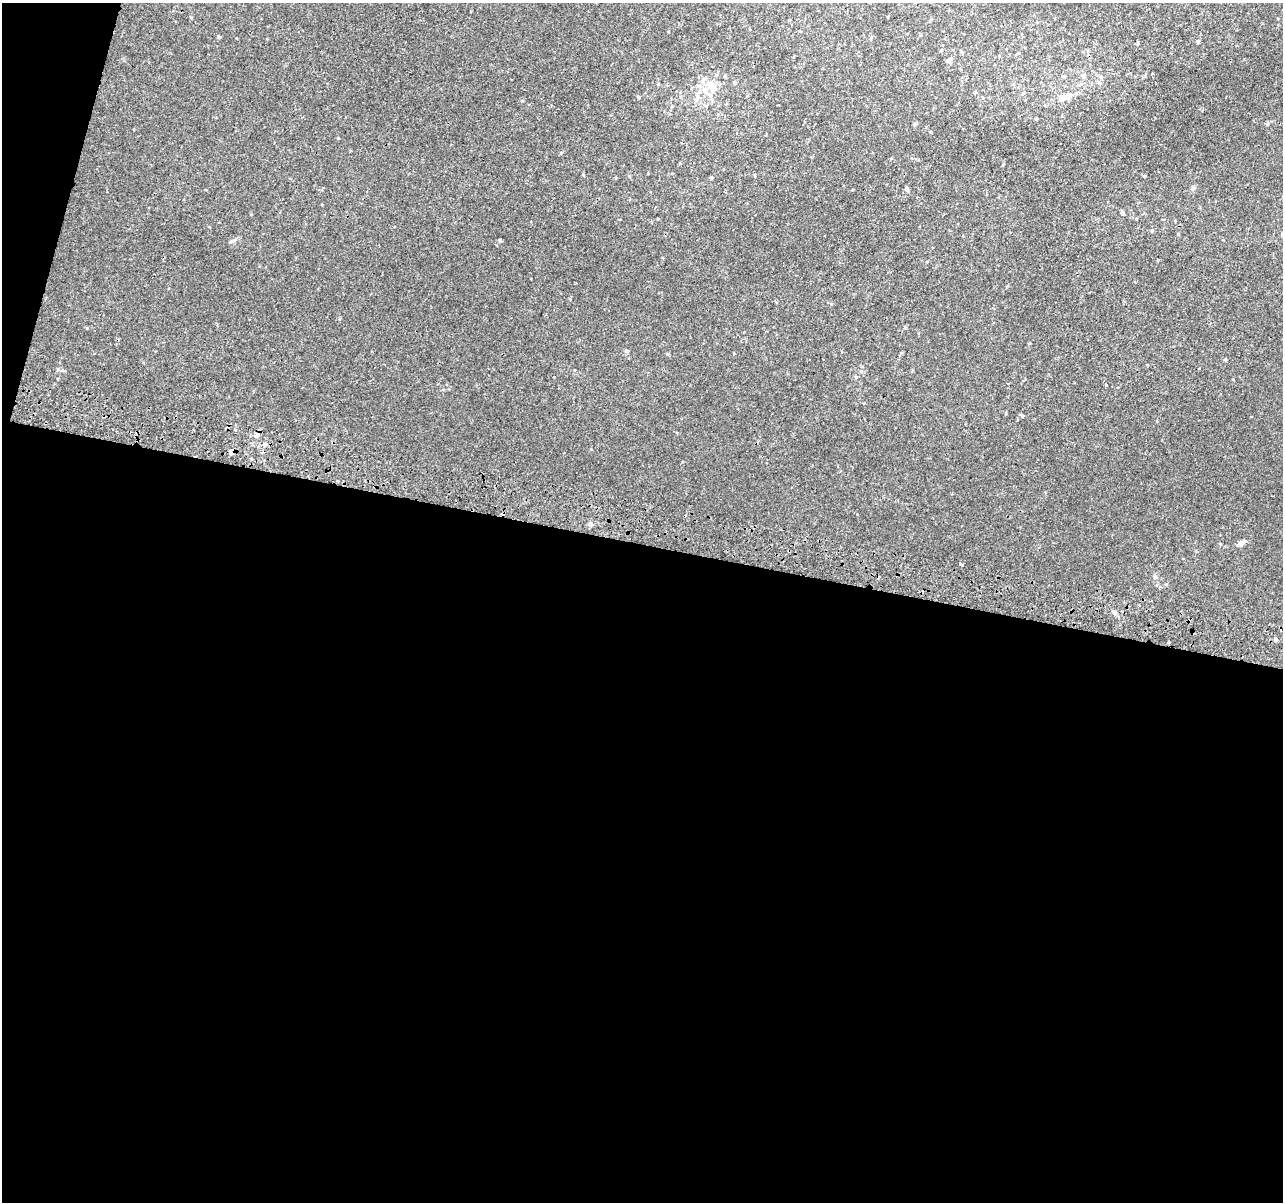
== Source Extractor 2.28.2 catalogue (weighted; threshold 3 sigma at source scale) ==
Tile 13 of 4 x 4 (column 1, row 4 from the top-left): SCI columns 19-1299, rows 329-1528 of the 5152 x 5395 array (HDU 1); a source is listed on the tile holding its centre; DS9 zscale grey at full resolution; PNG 1285 x 1204 px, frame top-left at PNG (2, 3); no overlay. Shown black and unused: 57% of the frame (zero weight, under 2 of 3 exposures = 2% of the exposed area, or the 3 px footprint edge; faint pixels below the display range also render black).
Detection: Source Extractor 2.28.2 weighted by HDU 2 'WHT'; one run over the whole footprint, this tile lists its part. Background 7.68e-04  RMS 0.0028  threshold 0.0128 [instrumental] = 3 sigma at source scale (4.5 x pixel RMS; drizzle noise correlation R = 1.50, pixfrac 1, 0.0396/0.0396 arcsec/px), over >= 5 px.
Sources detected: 44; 1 cosmic-ray / hot-pixel residue — not listed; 3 inside a brighter listed object's ellipse — not listed separately; the other 40 listed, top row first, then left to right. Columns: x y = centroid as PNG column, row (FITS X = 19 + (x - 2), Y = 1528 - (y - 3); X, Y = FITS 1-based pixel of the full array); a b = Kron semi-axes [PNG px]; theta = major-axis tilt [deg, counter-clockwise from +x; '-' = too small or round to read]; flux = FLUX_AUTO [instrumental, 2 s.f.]
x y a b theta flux
218 37 5 4 - 0.33
1198 41 5 4 - 0.49
1137 44 5 4 - 0.37
961 52 5 4 - 0.35
948 60 7 6 - 0.7
1083 75 7 5 29 0.5
1064 76 6 3 19 0.32
734 83 4 4 - 0.52
1099 83 6 4 -19 0.38
712 87 17 11 -55 4.3
975 92 4 4 - 0.37
1064 97 16 9 27 3.2
697 98 15 6 57 1.8
672 106 5 4 - 0.31
914 124 5 4 - 0.37
1267 124 6 4 72 0.35
338 138 3 3 - 0.18
1144 176 4 4 - 0.31
711 178 4 4 - 0.35
1194 188 7 5 4 0.58
906 189 6 6 - 0.52
1122 212 5 5 - 0.38
1152 231 5 3 - 0.29
1178 234 4 3 - 0.57
234 240 6 5 - 0.6
500 240 3 3 - 0.77
905 327 4 3 - 0.44
626 351 5 5 - 0.4
1225 359 5 4 - 0.31
856 377 5 4 - 0.31
1022 416 5 4 - 0.37
256 436 6 4 20 0.49
265 445 6 4 -89 0.43
231 452 3 3 - 18
590 524 6 5 - 1
1240 544 8 7 - 0.98
960 564 4 3 - 1.7
1155 577 6 5 - 0.57
1114 613 6 6 - 0.74
1276 639 4 3 - 1.6
Overlapping masked pixels (flux is a lower limit): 1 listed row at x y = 231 452
Unlisted compact peaks at least as high as the median listed source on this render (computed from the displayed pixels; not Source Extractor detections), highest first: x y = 87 328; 639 97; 1106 385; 561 153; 831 304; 522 101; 667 354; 629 176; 583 175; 574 370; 1233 379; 1036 119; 591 449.